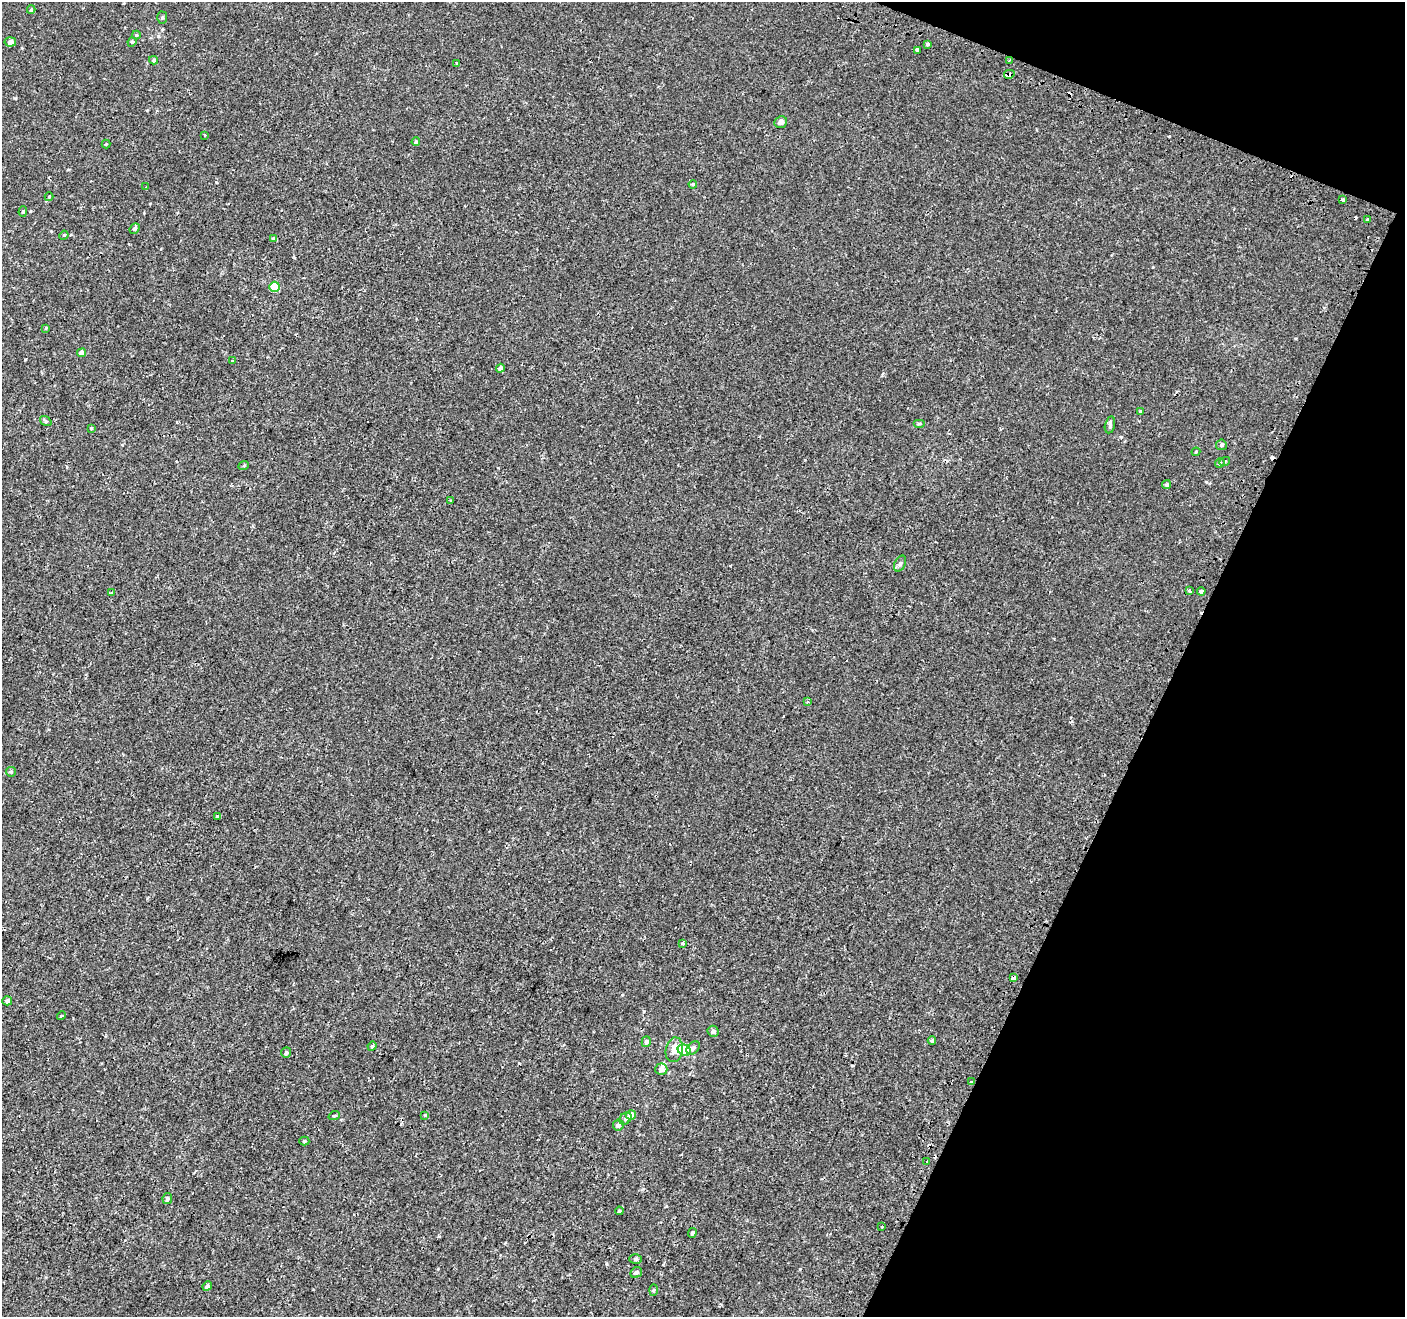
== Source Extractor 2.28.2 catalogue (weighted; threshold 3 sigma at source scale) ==
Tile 8 of 4 x 4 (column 4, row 2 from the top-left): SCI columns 4265-5667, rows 2887-4201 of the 5713 x 5842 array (HDU 1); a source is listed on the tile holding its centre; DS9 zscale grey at full resolution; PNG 1407 x 1319 px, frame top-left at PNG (2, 2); each listed source drawn as its Kron ellipse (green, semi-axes under 4 px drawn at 4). Shown black and unused: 20% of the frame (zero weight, under 2 of 3 exposures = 3% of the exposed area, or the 3 px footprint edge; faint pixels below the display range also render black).
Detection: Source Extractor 2.28.2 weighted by HDU 2 'WHT'; one run over the whole footprint, this tile lists its part. Background -4.00e-04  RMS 0.0031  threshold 0.0139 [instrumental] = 3 sigma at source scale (4.5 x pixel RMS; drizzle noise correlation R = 1.50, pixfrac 1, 0.0396/0.0396 arcsec/px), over >= 5 px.
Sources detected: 83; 5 cosmic-ray / hot-pixel residue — neither listed nor drawn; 1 inside a brighter listed object's ellipse — not listed separately; the other 77 listed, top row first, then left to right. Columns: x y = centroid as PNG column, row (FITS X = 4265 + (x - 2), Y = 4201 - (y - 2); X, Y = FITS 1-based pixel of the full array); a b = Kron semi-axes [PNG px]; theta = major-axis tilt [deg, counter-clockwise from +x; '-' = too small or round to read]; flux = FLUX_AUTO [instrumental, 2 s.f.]
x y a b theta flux
31 10 4 4 - 0.42
162 18 6 5 - 0.44
136 35 4 4 - 0.33
10 42 6 4 6 1.2
132 42 5 4 - 0.35
928 44 3 3 - 0.54
917 50 3 3 - 3
154 60 4 4 - 0.34
1009 61 3 2 - 0.46
457 64 3 3 - 0.61
1009 74 5 4 - 0.8
781 122 6 5 - 1.2
205 135 3 3 - 0.31
416 142 4 4 - 0.42
106 144 4 4 - 0.22
693 184 4 3 - 0.33
146 187 2 2 - 0.19
49 197 4 4 - 0.31
1343 199 3 3 - 0.61
23 211 5 4 - 0.35
1367 219 3 3 - 0.96
135 228 6 4 49 0.6
64 235 5 3 - 0.25
274 239 4 3 - 0.8
274 287 5 5 - 11
46 328 3 3 - 0.24
82 353 4 4 - 1.9
233 361 3 3 - 0.75
500 368 4 4 - 1
1140 411 4 3 - 0.31
46 421 6 4 -36 0.44
919 424 6 4 0 0.37
1110 425 8 5 77 0.72
91 428 3 3 - 0.3
1221 445 5 5 - 0.74
1196 452 4 3 - 0.3
1225 461 5 3 - 0.29
1220 463 5 4 - 0.64
244 465 5 3 - 0.29
1167 485 4 4 - 0.44
450 501 3 2 - 0.39
900 564 8 5 63 0.7
1190 590 3 3 - 1.1
1201 591 4 4 - 1.9
111 593 3 3 - 0.39
807 702 3 3 - 0.45
11 772 5 4 - 0.44
217 816 3 3 - 0.59
683 943 4 3 - 0.95
1013 978 3 3 - 2.6
7 1001 5 4 - 0.8
62 1016 4 3 - 0.39
713 1031 5 5 - 0.84
932 1041 4 4 - 0.52
646 1042 5 4 - 0.71
372 1046 5 4 - 0.39
693 1048 8 5 44 0.8
674 1050 12 8 79 3.2
684 1050 7 5 -25 8.8
286 1053 5 5 - 0.61
661 1069 6 6 - 1.2
971 1082 3 3 - 0.54
425 1115 3 3 - 1.2
631 1115 5 4 - 2.4
334 1116 6 3 19 0.27
625 1118 7 5 44 0.7
618 1125 5 5 - 1.1
304 1141 5 4 - 0.46
927 1162 4 2 - 0.24
167 1199 5 5 - 0.62
619 1211 4 4 - 0.35
882 1226 3 3 - 0.85
692 1233 5 4 - 0.57
636 1259 6 5 - 0.59
636 1272 6 5 - 0.68
207 1286 5 4 - 0.85
653 1290 6 4 88 0.36
Overlapping masked pixels (flux is a lower limit): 4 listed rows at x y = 1009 61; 1009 74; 1013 978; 971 1082
Unlisted compact peaks at least as high as the median listed source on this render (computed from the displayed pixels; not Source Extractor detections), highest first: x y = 800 1269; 15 98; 25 359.